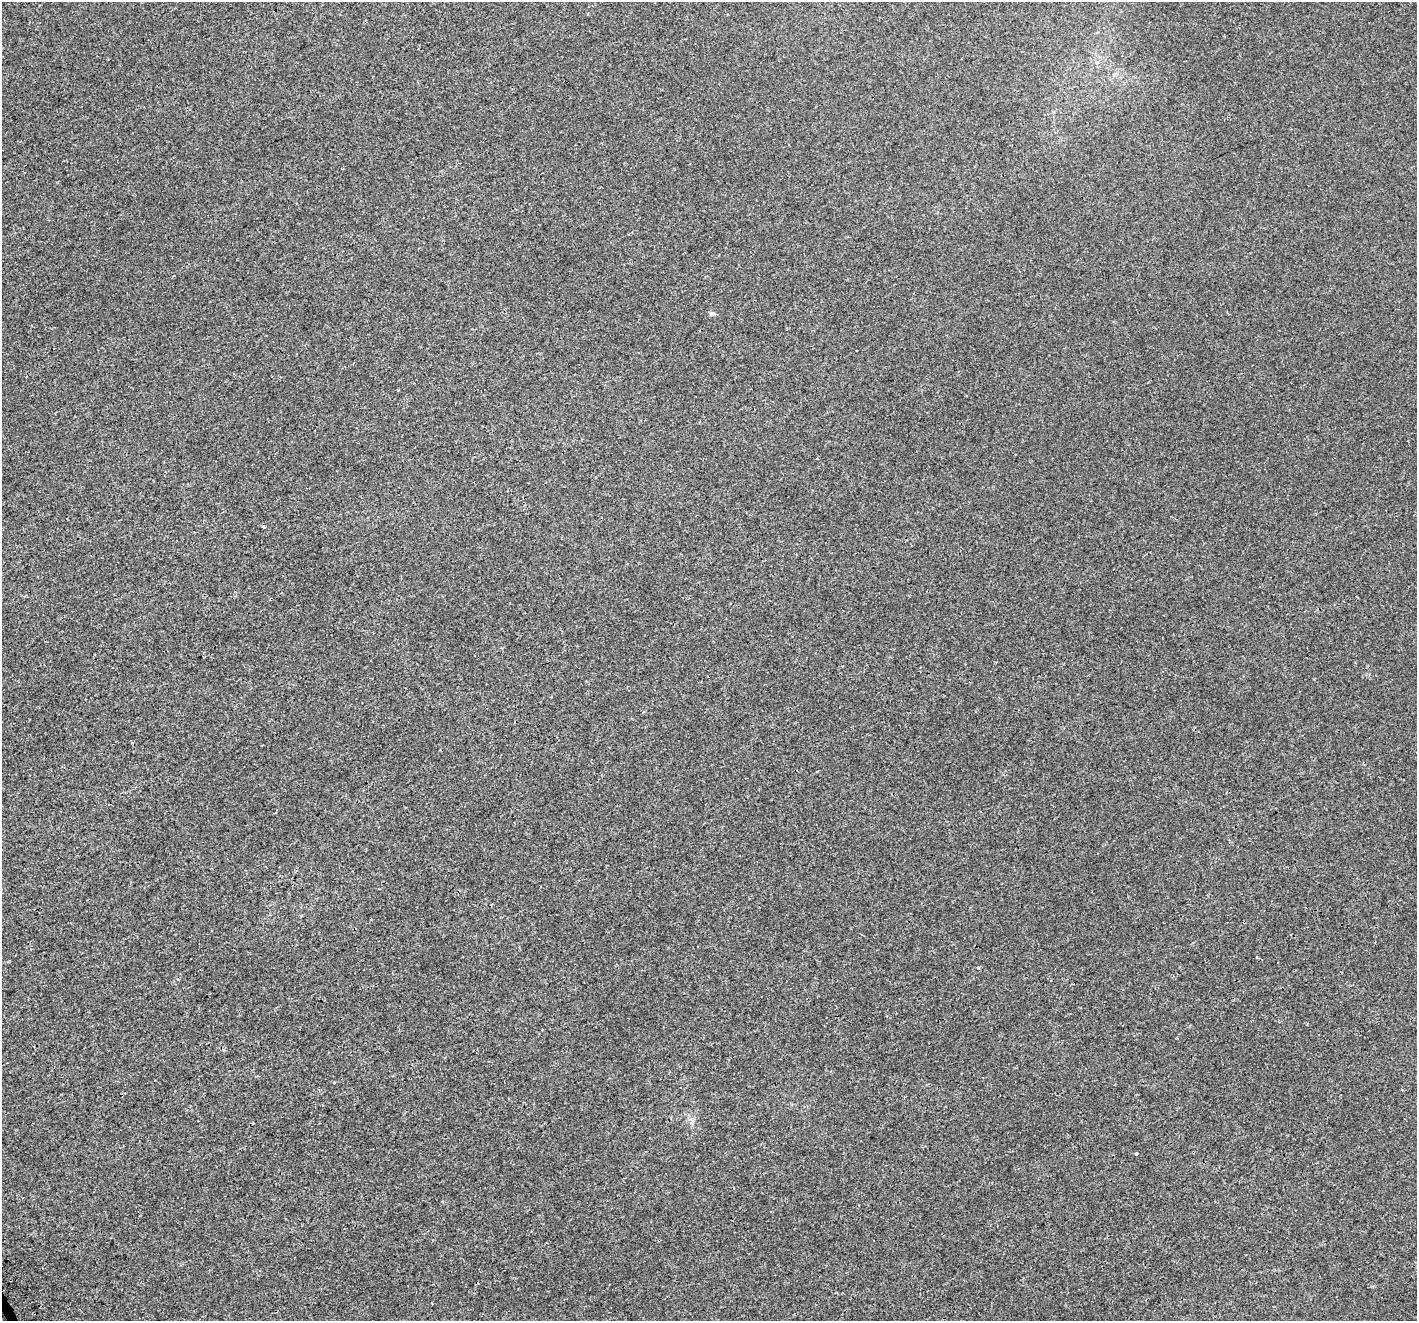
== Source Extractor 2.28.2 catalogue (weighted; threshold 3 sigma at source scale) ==
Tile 7 of 4 x 4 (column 3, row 2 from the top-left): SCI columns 2959-4373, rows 2915-4233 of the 5883 x 5758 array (HDU 1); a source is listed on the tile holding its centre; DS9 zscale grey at full resolution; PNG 1419 x 1323 px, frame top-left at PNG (2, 2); no overlay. Shown black and unused: <1% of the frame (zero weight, under 3 of 4 exposures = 7% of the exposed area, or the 3 px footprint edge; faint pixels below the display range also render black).
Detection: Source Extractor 2.28.2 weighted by HDU 2 'WHT'; one run over the whole footprint, this tile lists its part. Background 8.48e-04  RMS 0.0014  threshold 0.00611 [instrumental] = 3 sigma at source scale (4.5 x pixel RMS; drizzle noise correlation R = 1.50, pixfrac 1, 0.0396/0.0396 arcsec/px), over >= 5 px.
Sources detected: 3; all 3 listed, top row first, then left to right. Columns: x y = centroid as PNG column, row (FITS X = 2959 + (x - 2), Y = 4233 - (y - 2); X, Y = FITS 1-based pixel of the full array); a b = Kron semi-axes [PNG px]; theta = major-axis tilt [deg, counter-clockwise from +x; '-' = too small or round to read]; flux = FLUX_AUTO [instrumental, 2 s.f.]
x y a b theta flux
712 314 6 5 - 0.37
263 527 4 3 - 0.15
1136 1154 3 3 - 0.25